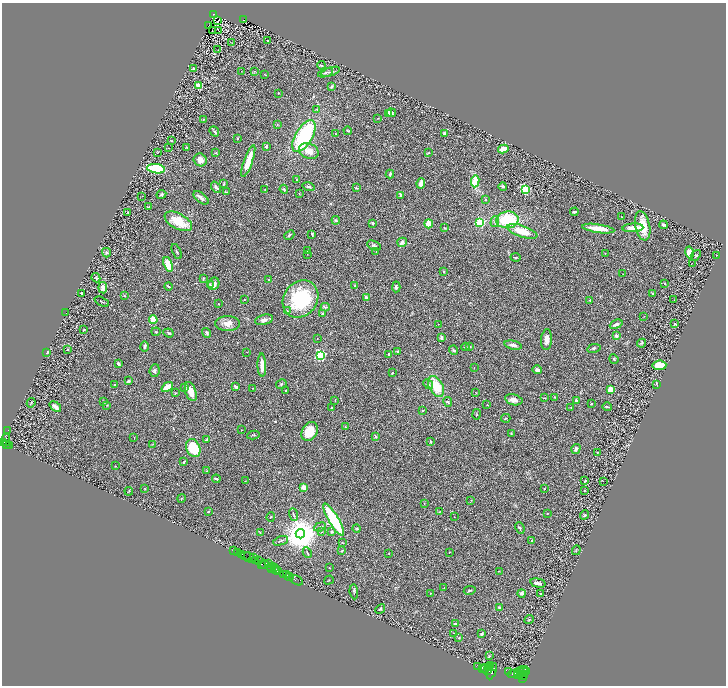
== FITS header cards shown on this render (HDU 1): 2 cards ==
NAXIS1  =                 1448
NAXIS2  =                 1367

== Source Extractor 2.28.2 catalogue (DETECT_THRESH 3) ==
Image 1448 x 1367 px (HDU 1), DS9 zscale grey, zoomed out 1/2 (1 PNG px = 2 x 2 image px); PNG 728 x 688 px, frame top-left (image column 1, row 1366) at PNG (2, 3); each listed source drawn as its Kron ellipse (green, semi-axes under 4 px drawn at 4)
Background 0.593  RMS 0.031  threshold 0.0915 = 3 sigma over >= 5 px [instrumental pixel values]
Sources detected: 336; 36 cannot appear on this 1/2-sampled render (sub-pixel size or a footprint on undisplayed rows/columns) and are neither listed nor drawn; the other 300 listed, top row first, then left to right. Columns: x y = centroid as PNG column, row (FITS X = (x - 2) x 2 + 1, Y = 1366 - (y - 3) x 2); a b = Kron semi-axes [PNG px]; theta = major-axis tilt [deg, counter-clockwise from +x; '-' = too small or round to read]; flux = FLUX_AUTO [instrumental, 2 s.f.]
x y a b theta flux
214 15 3 2 - 28
244 20 4 2 - 24
218 21 2 1 - 3.7
209 25 2 1 - 1.7
212 31 2 1 - 1.4
219 31 2 1 - 39
268 40 2 2 - 4.2
232 42 3 1 - 2.2
218 50 2 2 - 1.8
321 65 4 3 - 6.6
193 68 4 4 - 8.9
241 71 2 2 - 1.7
254 71 3 2 - 2.6
331 72 10 3 17 11
326 73 8 3 19 10
265 74 3 1 - 2.9
199 85 2 2 - 170
332 86 2 2 - 13
278 93 2 2 - 2.5
317 109 4 3 - 6.1
388 113 3 3 - 28
391 113 4 3 - 13
378 118 3 2 - 2.1
203 119 2 2 - 3.5
277 125 3 2 - 3.1
214 131 5 3 - 11
348 131 4 2 - 5.1
444 133 4 3 - 8.5
336 134 2 2 - 2.2
304 136 18 8 60 590
237 138 3 3 - 4.9
171 140 3 2 - 3.1
266 146 4 3 - 9.1
168 148 3 2 - 2.1
187 148 3 2 - 6.8
503 149 5 4 - 42
309 151 10 7 -21 56
158 152 4 2 - 2.6
216 152 3 2 - 3.7
428 153 4 3 - 4.1
200 160 7 6 - 37
248 161 17 4 71 98
156 169 9 4 -8 270
390 174 4 2 - 9.5
296 180 3 3 - 6.7
475 181 6 3 83 170
421 183 5 3 - 33
224 184 4 3 - 6.7
503 186 4 3 - 10
216 187 6 4 -53 12
308 187 6 3 -15 11
357 188 4 2 - 4.6
265 189 2 2 - 2.2
284 189 4 3 - 10
525 189 3 3 - 540
226 192 4 2 - 6.8
161 194 5 2 - 14
299 194 3 2 - 2.2
142 196 2 1 - 1.3
400 196 3 2 - 26
201 198 9 4 -37 22
485 200 3 2 - 4.7
149 207 2 2 - 30
574 212 4 2 - 8.9
128 213 2 2 - 3.1
621 217 2 2 - 2.4
336 220 4 3 - 9.1
507 220 11 8 5 300
178 221 15 7 -28 160
495 221 6 4 74 13
480 222 3 3 - 570
373 223 2 2 - 16
428 224 4 3 - 84
663 225 4 4 - 9.8
643 226 15 7 -78 120
444 228 3 2 - 4.1
633 228 10 4 4 50
598 229 16 4 -8 96
522 231 16 5 -18 140
312 234 4 2 - 7.1
289 235 5 3 - 5.9
402 242 5 3 - 12
374 245 7 4 -24 14
308 251 3 1 - 2.6
376 251 2 2 - 2.1
177 252 8 2 -64 5.9
690 252 6 4 -76 40
106 253 5 4 - 12
605 253 2 2 - 2.6
307 254 2 1 - 1.8
696 255 6 3 51 7.2
717 255 2 2 - 2
515 257 5 2 - 4
692 263 2 1 - 3.1
168 264 7 4 -69 130
444 271 3 3 - 5.4
623 274 2 1 - 2.1
96 278 4 3 - 6.4
203 278 4 2 - 4.1
269 280 3 2 - 5
664 283 3 2 - 3.6
214 284 6 5 - 30
210 285 4 3 - 7.9
168 286 4 2 - 6.6
355 286 4 3 - 6
396 287 5 4 - 12
103 288 6 4 -83 24
81 294 4 2 - 4.5
653 294 2 2 - 2.9
124 296 3 2 - 6
366 297 3 3 - 18
300 299 20 16 52 380
244 300 2 2 - 2.3
590 300 3 3 - 4.2
674 300 2 1 - 1.5
102 302 8 2 -25 5.1
218 304 2 1 - 2.5
325 307 4 3 - 7.6
287 311 2 2 - 6
66 313 2 1 - 24
323 314 4 3 - 8.3
644 316 3 2 - 1.5
153 320 4 4 - 82
264 320 9 5 13 21
227 324 12 7 -1 47
438 324 2 1 - 1.7
616 324 7 3 22 18
675 324 2 2 - 8.8
84 330 2 2 - 5
156 332 4 2 - 4.2
169 333 5 3 - 7.2
207 333 5 4 - 12
616 336 2 2 - 42
441 337 4 2 - 14
317 338 2 1 - 2.2
546 340 10 5 86 33
641 343 5 3 - 7
513 345 9 4 -12 22
470 346 3 2 - 5.4
144 347 5 3 - 14
465 347 4 2 - 5
594 348 7 3 11 8.9
67 350 2 2 - 12
454 350 5 3 - 8.3
47 352 2 2 - 7.5
247 352 2 1 - 1.4
398 352 4 3 - 9.4
388 354 2 2 - 13
320 355 3 3 - 1100
614 359 5 3 - 5.5
118 364 3 3 - 10
262 365 11 4 -88 53
659 365 7 5 6 120
474 368 2 2 - 1.9
537 370 5 4 - 18
155 371 6 5 - 14
392 373 3 3 - 4.8
129 381 3 2 - 7.2
114 384 2 2 - 3.6
281 384 5 4 - 9.2
428 384 5 3 - 9
656 384 4 2 - 2.9
436 386 11 6 -62 150
167 387 6 4 37 73
185 387 4 2 - 4.8
236 387 4 3 - 14
253 388 2 2 - 4.5
610 389 4 4 - 39
286 390 3 3 - 5.1
191 391 10 5 -71 62
175 393 4 3 - 5.9
476 393 3 2 - 2.6
554 397 4 2 - 3.9
544 398 3 2 - 5.2
335 400 2 2 - 2.5
514 400 9 5 -14 34
576 400 3 3 - 10
104 402 4 2 - 3.5
448 402 5 3 - 6.1
31 403 5 2 - 3.9
591 404 3 2 - 4.6
107 405 3 2 - 3
487 405 3 2 - 2.9
55 407 6 3 -38 22
607 407 4 2 - 6.6
331 408 2 2 - 4.2
571 408 3 2 - 3.1
422 411 3 3 - 4.6
476 414 5 2 - 5.2
506 418 4 2 - 5.3
345 427 3 2 - 3.5
8 430 2 1 - 10
241 430 2 1 - 1.7
310 431 10 7 60 150
511 433 2 2 - 3.5
253 435 6 3 9 6.7
375 436 4 2 - 5.3
134 437 2 1 - 1.8
6 440 6 4 89 940
207 440 3 2 - 8.6
3 442 2 2 - 830
430 442 3 2 - 6.6
7 444 3 2 - 380
153 444 3 2 - 2.8
9 446 2 2 - 270
193 448 9 7 -68 230
576 449 5 4 - 15
598 452 2 2 - 2.7
184 462 4 2 - 7.3
115 466 2 2 - 2
206 471 4 3 - 4
216 479 4 2 - 11
245 481 2 2 - 1.8
585 481 3 2 - 4
603 481 2 2 - 1.6
304 487 2 2 - 130
145 489 3 3 - 2.9
544 489 2 2 - 3.6
584 490 2 2 - 3
129 491 4 2 - 3.2
182 498 4 2 - 3.5
471 500 2 2 - 2.1
424 504 3 2 - 2.4
209 511 4 2 - 4.9
440 512 3 2 - 2.8
547 513 2 2 - 4.3
293 514 6 2 -71 6
585 515 5 3 - 7.7
271 517 5 2 - 3.8
454 517 2 1 - 1.5
334 520 19 5 -60 450
320 527 6 3 21 6.9
357 528 4 2 - 4.3
520 528 6 3 -66 7
260 532 3 3 - 3.7
322 532 3 2 - 2.7
331 532 2 2 - 20
300 534 5 4 - 17000
281 541 8 2 19 8.5
532 541 3 2 - 11
342 543 3 2 - 2.9
576 550 5 1 - 2.7
234 551 2 1 - 74
342 551 2 2 - 14
307 552 5 2 - 4.4
449 552 3 1 - 2
238 553 3 2 - 210
389 553 2 2 - 2.6
242 554 3 2 - 800
246 556 5 2 - 120
250 558 6 2 -42 170
254 558 2 2 - 230
259 560 3 1 - 520
255 561 2 2 - 920
261 564 2 1 - 330
264 564 5 3 - 320
269 564 4 3 - 330
271 567 4 1 - 590
274 568 3 2 - 540
329 568 2 2 - 3.9
271 569 3 1 - 270
276 569 3 1 - 260
278 570 4 2 - 610
499 571 2 2 - 2
284 574 2 2 - 880
287 575 2 2 - 530
289 577 4 3 - 670
296 580 7 2 -28 100
329 580 5 2 - 2.9
538 583 7 3 -14 26
444 588 2 2 - 2.4
470 590 6 2 10 6.4
354 592 7 3 -86 7.9
430 593 2 2 - 2.3
522 593 4 3 - 17
541 594 3 2 - 14
499 607 3 3 - 9.2
380 609 5 3 - 7.9
529 620 5 3 - 6
455 624 3 3 - 11
454 633 2 2 - 1.8
481 634 4 3 - 8.5
459 638 3 2 - 5.1
489 656 3 3 - 4
490 665 3 2 - 1700
478 666 2 1 - 270
492 667 2 1 - 1500
483 668 3 2 - 3100
485 668 4 3 - 7200
489 668 3 2 - 2200
487 670 3 2 - 2300
492 671 8 4 68 5600
521 671 7 2 31 1900
508 672 2 1 - 200
523 672 7 2 41 3400
526 672 4 2 - 1000
514 674 7 4 6 8800
518 675 4 2 - 3400
523 675 5 3 - 2900
522 678 3 2 - 1700
At the frame edge (FLAGS 8, measured only in part): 1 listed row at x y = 3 442
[36 sub-pixel or undisplayed-footprint detections neither listed nor drawn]